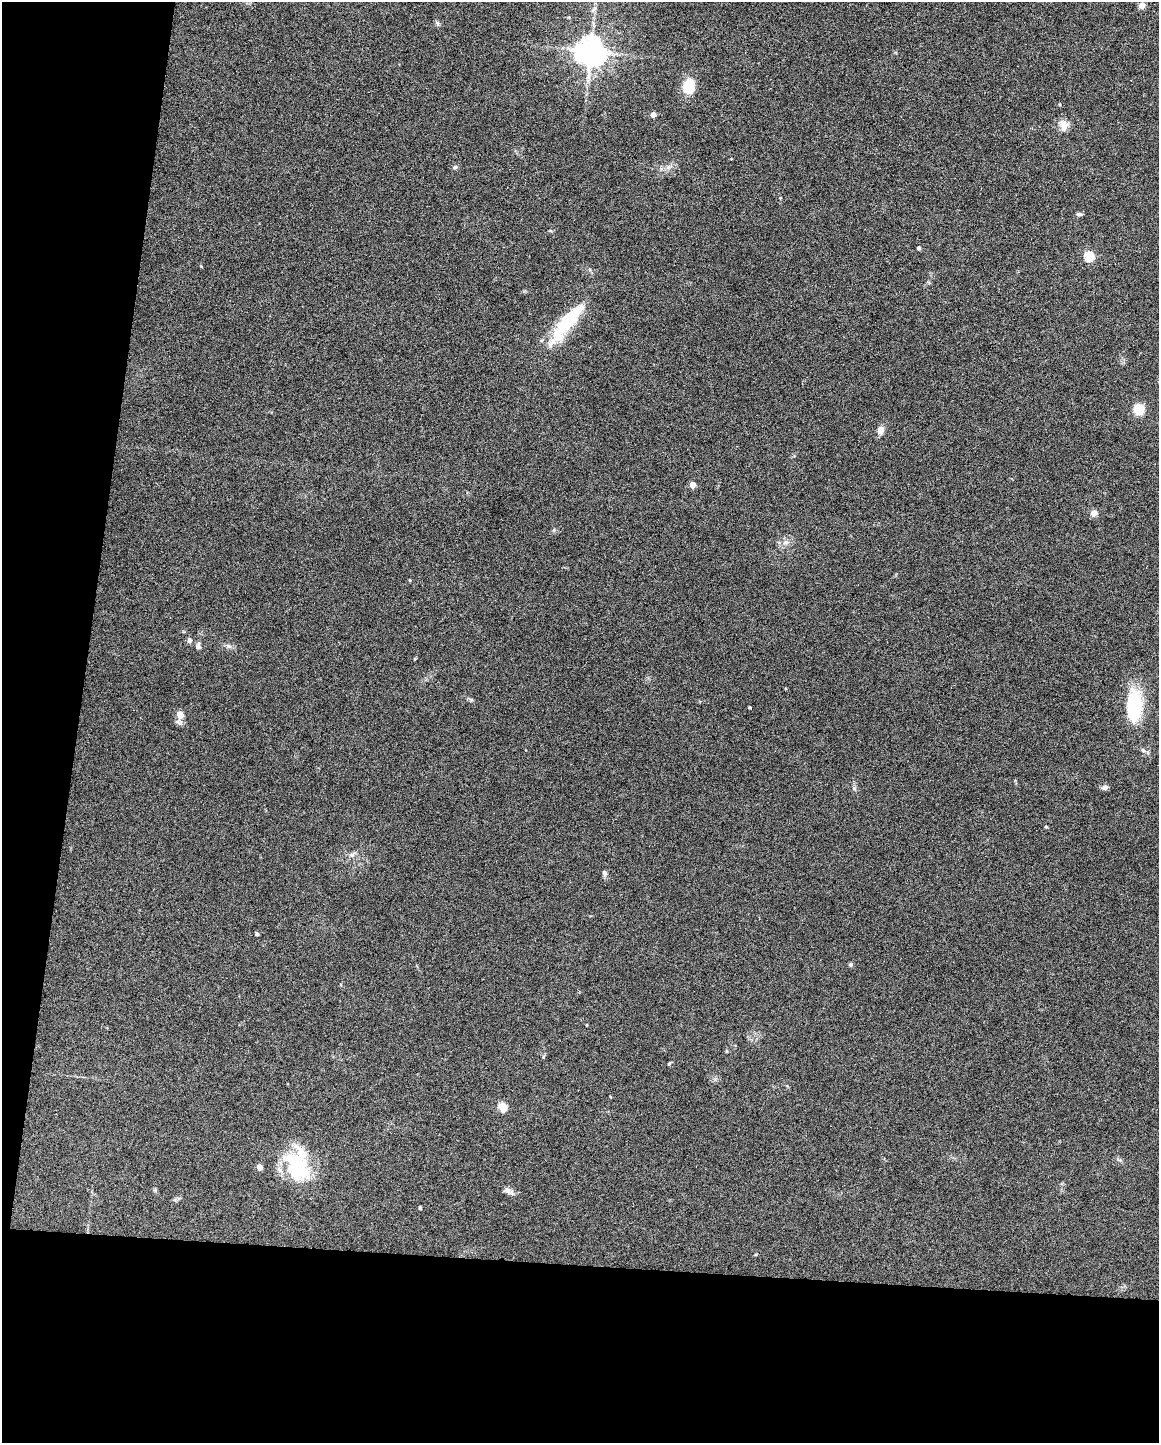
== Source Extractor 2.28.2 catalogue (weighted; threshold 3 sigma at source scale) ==
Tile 9 of 4 x 3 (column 1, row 3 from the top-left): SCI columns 3-1159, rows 220-1660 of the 4630 x 4648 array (HDU 1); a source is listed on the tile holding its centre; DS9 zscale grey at full resolution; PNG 1161 x 1445 px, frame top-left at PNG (2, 2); no overlay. Shown black and unused: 19% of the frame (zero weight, under 4 of 8 exposures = <1% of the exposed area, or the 3 px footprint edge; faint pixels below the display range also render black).
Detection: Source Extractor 2.28.2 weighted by HDU 2 'WHT'; one run over the whole footprint, this tile lists its part. Background 0.0773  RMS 0.005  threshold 0.0206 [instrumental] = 3 sigma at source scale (4.09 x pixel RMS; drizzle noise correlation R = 1.36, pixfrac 0.8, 0.05/0.05 arcsec/px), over >= 5 px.
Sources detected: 36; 1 inside a brighter object's white glare — not listed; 1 inside a brighter listed object's ellipse — not listed separately; the other 34 listed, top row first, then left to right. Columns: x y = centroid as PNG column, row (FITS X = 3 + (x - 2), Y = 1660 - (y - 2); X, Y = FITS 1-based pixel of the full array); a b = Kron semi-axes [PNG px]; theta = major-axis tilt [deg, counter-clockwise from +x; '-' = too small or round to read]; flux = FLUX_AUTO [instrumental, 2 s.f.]
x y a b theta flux
1142 5 5 4 - 5.2
591 51 8 8 - 730
689 87 13 10 78 13
653 115 4 4 - 3.2
1064 126 15 11 82 3.8
455 167 6 5 - 0.76
1079 214 8 5 -7 0.94
919 248 4 4 - 1
1089 256 5 5 - 27
201 266 4 3 - 0.37
567 322 60 14 51 27
1139 409 8 8 - 11
881 430 7 6 - 3.9
692 485 4 4 - 5.6
1094 513 9 7 26 2.2
786 542 8 6 5 1.8
189 641 7 6 - 1.2
198 646 9 6 -88 1.3
1134 706 39 17 89 24
750 707 3 3 - 0.46
180 715 5 4 - 8.3
1105 787 8 6 3 1.5
1046 827 5 3 - 0.42
352 855 7 5 42 1.1
605 873 7 6 - 1.2
257 934 3 3 - 0.89
850 965 6 5 - 0.67
726 1051 4 4 - 0.52
669 1064 6 3 21 0.49
503 1107 5 5 - 16
297 1166 40 28 -61 31
260 1167 5 4 - 3.5
507 1191 10 7 -22 1.8
420 1207 4 3 - 0.7
Unlisted compact peaks at least as high as the median listed source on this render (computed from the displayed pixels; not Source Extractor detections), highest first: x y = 228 646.